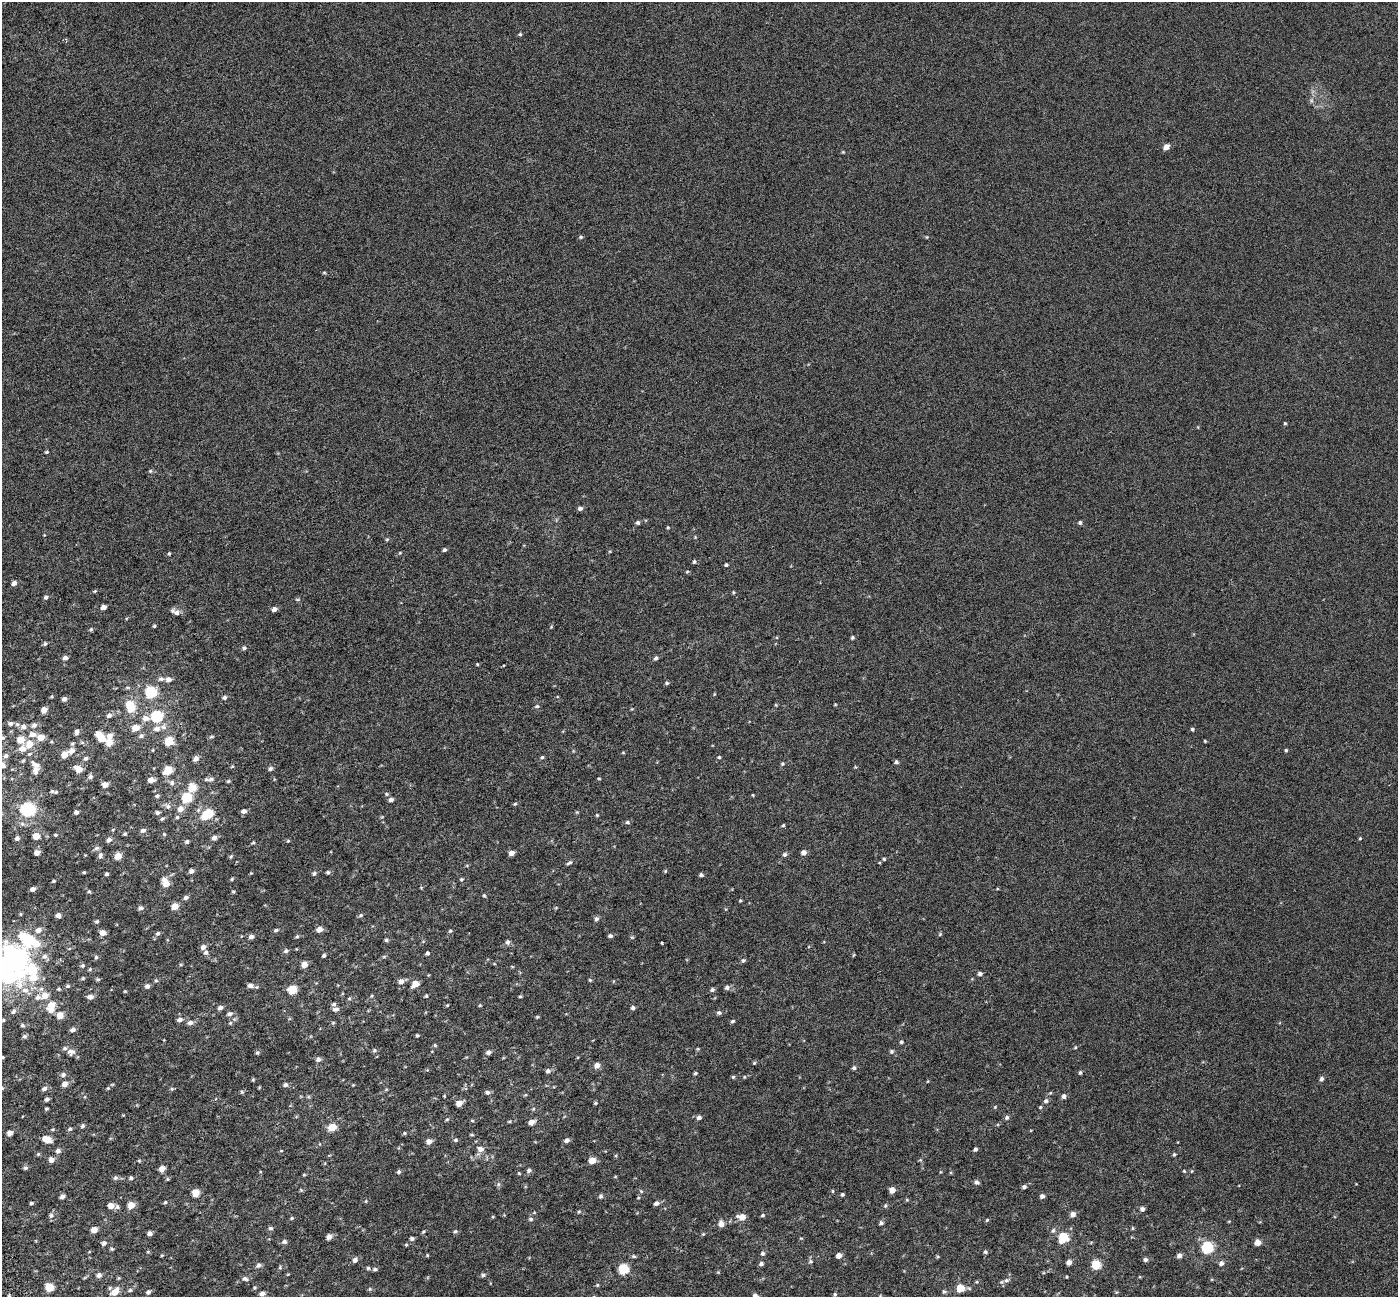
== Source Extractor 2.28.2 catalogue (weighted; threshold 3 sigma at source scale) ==
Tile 7 of 4 x 4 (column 3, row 2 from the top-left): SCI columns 2796-4191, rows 2732-4026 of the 5589 x 5407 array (HDU 1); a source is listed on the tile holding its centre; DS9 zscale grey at full resolution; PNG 1400 x 1299 px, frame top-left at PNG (2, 2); no overlay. Shown black and unused: <1% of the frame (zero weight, under 3 of 6 exposures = <1% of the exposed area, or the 3 px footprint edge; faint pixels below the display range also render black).
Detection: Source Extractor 2.28.2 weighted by HDU 2 'WHT'; one run over the whole footprint, this tile lists its part. Background -4.04e-04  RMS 0.0024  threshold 0.00972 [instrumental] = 3 sigma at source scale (4.09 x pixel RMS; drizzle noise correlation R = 1.36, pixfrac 0.8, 0.0396/0.0396 arcsec/px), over >= 5 px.
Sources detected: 405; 6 inside a brighter object's white glare — not listed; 15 inside a brighter listed object's ellipse — not listed separately; the other 384 listed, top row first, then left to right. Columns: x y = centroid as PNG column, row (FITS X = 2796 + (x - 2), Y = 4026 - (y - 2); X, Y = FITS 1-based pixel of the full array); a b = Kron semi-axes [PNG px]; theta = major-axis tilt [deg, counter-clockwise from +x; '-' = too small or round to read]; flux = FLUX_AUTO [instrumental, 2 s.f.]
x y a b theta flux
520 34 4 4 - 0.28
1166 147 5 4 - 2
843 152 4 4 - 0.17
581 237 5 4 - 0.27
324 272 5 4 - 0.21
1285 423 4 3 - 0.23
46 452 4 3 - 0.23
150 471 5 5 - 0.27
580 508 5 5 - 0.6
1080 522 5 4 - 0.43
638 523 5 4 - 0.44
387 539 6 3 19 0.22
444 550 5 4 - 0.37
169 553 4 4 - 0.21
400 553 4 4 - 0.19
694 562 4 3 - 0.32
726 565 4 4 - 0.31
687 571 5 3 - 0.21
14 583 5 4 - 0.9
95 591 5 3 - 0.21
733 592 5 3 - 0.2
46 597 4 4 - 0.47
297 599 6 4 -18 0.24
103 607 4 4 - 1.1
274 609 6 5 - 0.82
177 613 9 7 2 0.91
154 626 4 3 - 0.26
551 627 4 3 - 0.18
91 629 5 4 - 0.27
852 637 4 4 - 0.32
45 644 5 4 - 0.35
244 648 5 5 - 0.38
65 658 5 4 - 0.66
656 658 5 4 - 0.46
477 664 4 3 - 0.18
161 679 8 5 8 0.58
168 679 6 5 - 1
667 683 5 4 - 0.32
151 692 6 6 - 18
224 697 5 5 - 0.48
64 699 5 4 - 0.74
129 704 5 5 - 3.4
835 704 5 3 - 0.16
537 706 6 5 - 0.35
131 709 6 5 - 4.1
44 710 5 4 - 2
109 715 6 5 - 0.68
157 716 6 6 - 17
145 718 8 6 -5 1.3
10 723 7 6 - 0.75
34 725 6 6 - 0.83
23 727 9 7 4 1
136 728 6 6 - 2.5
157 728 8 7 - 1.1
1192 729 4 4 - 0.33
77 731 7 5 73 0.61
98 733 6 5 - 0.95
32 734 11 8 -8 1.4
109 736 7 5 45 1.1
141 736 7 5 27 0.5
211 736 7 3 9 0.27
41 737 6 5 - 2.3
101 738 5 5 - 4.1
21 739 5 5 - 3.7
169 741 5 5 - 6.5
1205 741 3 3 - 0.18
109 742 6 5 - 3.2
72 743 5 5 - 0.32
29 744 6 5 - 3.3
22 749 12 8 7 1.5
1286 750 4 3 - 0.26
72 751 8 6 32 1.1
623 753 5 3 - 0.18
64 755 5 5 - 2.4
6 756 7 6 - 0.7
542 757 4 4 - 0.29
719 757 4 4 - 0.24
86 758 6 5 - 0.43
196 758 6 5 - 1
23 761 6 4 43 0.27
896 762 5 5 - 0.44
782 764 5 4 - 0.25
232 766 5 4 - 0.21
78 769 7 5 -31 2.7
270 769 6 5 - 0.51
35 770 8 6 81 1.4
168 770 6 5 - 5.8
90 777 6 5 - 0.53
599 778 4 3 - 0.19
211 779 9 5 11 0.62
151 780 6 5 - 1.4
228 781 5 4 - 0.28
172 783 6 6 - 0.53
105 785 5 5 - 1.5
192 788 6 6 - 4
52 791 6 5 - 0.3
753 795 4 2 - 0.16
157 796 5 4 - 0.37
186 798 6 5 - 10
391 800 5 5 - 0.62
515 804 5 4 - 0.28
168 806 8 6 -35 0.62
180 809 7 7 - 1.4
28 810 8 6 -3 33
244 811 6 5 - 0.76
76 812 5 4 - 0.56
157 813 5 5 - 0.43
208 813 6 5 - 6.3
597 815 4 4 - 0.2
177 817 5 5 - 0.28
162 819 6 4 38 0.33
627 822 6 5 - 0.38
783 825 5 4 - 0.25
113 829 5 3 - 0.19
143 830 7 5 13 0.52
125 834 4 4 - 0.29
164 834 5 4 - 0.23
56 835 6 4 0 0.27
36 836 5 5 - 2.8
17 838 6 5 - 0.61
214 838 6 5 - 0.79
1360 838 4 3 - 0.2
109 840 6 5 - 0.76
288 841 5 4 - 0.24
187 842 5 5 - 0.42
253 843 5 3 - 0.23
96 848 8 5 21 0.53
803 852 5 5 - 0.97
37 853 5 5 - 1.1
511 853 5 5 - 1.1
785 854 5 5 - 0.43
100 855 9 6 75 0.56
118 856 5 5 - 3.1
231 856 6 4 58 0.27
884 859 4 4 - 0.23
569 863 9 4 27 0.4
191 871 5 4 - 0.71
665 871 5 4 - 0.21
84 872 4 3 - 0.21
328 872 5 5 - 0.34
314 873 6 5 - 0.39
107 874 4 3 - 0.35
701 875 4 4 - 0.47
232 879 5 4 - 0.23
461 879 5 4 - 0.24
54 881 4 3 - 0.24
166 884 6 6 - 2
33 889 5 4 - 0.7
89 891 5 5 - 0.24
233 891 5 3 - 0.21
484 896 5 4 - 0.24
186 897 7 5 33 0.52
740 900 4 3 - 0.22
175 906 5 5 - 2.6
141 908 6 5 - 0.51
58 915 6 5 - 0.65
361 915 6 5 - 0.31
596 919 6 5 - 0.5
97 921 5 4 - 0.31
319 929 5 5 - 1.6
276 930 6 4 11 0.37
450 931 5 4 - 0.29
102 933 5 5 - 1.8
158 933 6 5 - 0.43
940 934 5 4 - 0.25
297 936 5 5 - 0.28
610 936 5 4 - 0.51
251 937 5 5 - 0.75
28 940 16 10 39 9.5
386 940 5 4 - 0.31
508 942 6 5 - 0.54
662 943 3 3 - 0.29
203 947 6 5 - 0.91
286 951 6 5 - 0.48
206 952 6 6 - 0.59
427 953 4 4 - 0.43
324 955 4 4 - 0.36
96 957 5 5 - 0.34
743 960 5 5 - 0.33
8 964 13 8 -35 23
181 964 5 3 - 0.22
304 964 5 5 - 1.9
83 965 5 5 - 0.38
90 969 5 4 - 0.25
32 970 26 23 -50 10
980 974 5 4 - 0.57
83 978 4 4 - 0.23
98 979 6 4 -20 0.29
156 980 6 4 -2 0.26
590 980 4 4 - 0.26
401 981 6 6 - 1
415 984 5 5 - 2.8
68 986 5 4 - 0.31
147 986 5 5 - 0.72
250 986 8 6 -4 0.81
727 987 6 5 - 0.57
59 989 5 4 - 0.26
292 990 5 5 - 7.3
712 990 5 5 - 0.45
125 991 5 3 - 0.16
44 996 7 6 - 2
371 996 5 3 - 0.19
426 996 4 3 - 0.27
520 996 5 3 - 0.22
90 997 8 5 -6 0.77
349 998 5 4 - 0.24
51 1005 8 6 47 2.8
447 1005 4 4 - 0.18
480 1005 4 4 - 0.2
220 1007 5 5 - 0.73
633 1008 5 5 - 0.51
336 1009 9 5 2 0.62
14 1011 8 6 55 0.55
719 1013 6 5 - 0.44
229 1014 7 5 18 0.66
60 1015 5 5 - 3.2
537 1017 5 3 - 0.22
180 1019 7 5 4 0.68
3 1020 6 5 - 0.32
733 1021 5 4 - 0.34
190 1023 6 6 - 0.85
230 1023 5 5 - 0.27
333 1023 5 5 - 0.24
22 1025 6 5 - 0.37
73 1030 6 4 16 0.65
417 1035 4 4 - 0.25
25 1036 6 5 - 0.42
901 1042 5 4 - 0.31
435 1045 5 4 - 0.23
1075 1047 4 4 - 0.19
374 1050 6 5 - 0.37
892 1051 6 5 - 0.41
71 1052 10 8 -19 1.1
488 1052 6 5 - 0.68
257 1053 6 4 90 0.3
2 1057 4 3 - 0.33
318 1059 6 6 - 0.73
754 1063 4 4 - 0.23
597 1065 6 5 - 1.2
854 1068 5 4 - 0.41
548 1071 6 5 - 0.6
1080 1072 5 4 - 0.31
695 1073 5 4 - 0.26
63 1074 7 6 - 0.55
733 1077 5 5 - 0.28
1321 1079 6 5 - 0.52
253 1080 5 4 - 0.22
65 1084 5 5 - 1.5
285 1085 6 5 - 0.5
108 1088 5 4 - 0.23
44 1089 6 5 - 0.72
172 1089 6 4 -45 0.26
386 1090 6 3 20 0.2
242 1092 5 4 - 0.26
487 1092 6 5 - 0.49
1064 1096 5 5 - 0.66
47 1099 5 4 - 0.46
1046 1101 6 5 - 0.55
459 1103 5 4 - 1.9
595 1103 5 4 - 0.25
995 1107 4 4 - 0.18
1040 1107 5 4 - 0.23
46 1109 4 3 - 0.25
1007 1117 6 5 - 0.46
699 1118 6 5 - 0.58
447 1119 5 4 - 0.23
472 1121 5 3 - 0.23
510 1121 5 4 - 0.24
531 1122 6 5 - 1.4
83 1126 5 5 - 0.42
332 1127 5 5 - 4.3
70 1129 5 4 - 0.33
9 1133 4 4 - 1.3
404 1133 5 4 - 0.27
472 1135 5 3 - 0.22
47 1139 8 5 -29 2.8
456 1140 6 4 -12 0.33
567 1140 5 5 - 0.66
429 1141 5 5 - 1.3
480 1149 7 6 - 1
975 1149 4 4 - 0.48
58 1151 6 5 - 0.74
281 1151 5 3 - 0.18
38 1154 5 4 - 0.26
1174 1154 4 4 - 0.29
51 1160 5 5 - 1.1
592 1160 5 5 - 3
920 1160 6 4 17 0.22
25 1168 6 4 12 0.38
162 1169 5 5 - 1.4
529 1170 7 5 47 0.48
1184 1171 5 3 - 0.2
398 1172 5 4 - 0.4
519 1173 5 4 - 0.18
304 1175 5 3 - 0.17
615 1177 5 3 - 0.17
115 1178 6 5 - 0.46
131 1178 5 5 - 0.41
977 1182 6 5 - 0.52
498 1184 6 4 89 0.36
1024 1187 5 5 - 0.46
301 1190 5 5 - 0.24
892 1190 5 4 - 2
832 1191 4 3 - 0.2
195 1193 5 5 - 4.4
842 1194 4 4 - 0.3
601 1196 6 5 - 0.46
1042 1196 5 4 - 0.72
62 1197 5 4 - 0.68
638 1198 5 3 - 0.16
907 1200 5 3 - 0.21
366 1201 5 3 - 0.18
165 1202 4 4 - 0.26
31 1203 4 3 - 0.3
656 1203 6 5 - 0.69
131 1205 5 5 - 3
111 1206 5 4 - 2
885 1206 6 5 - 0.32
117 1207 7 6 - 0.51
1142 1209 5 5 - 0.67
579 1211 6 4 1 0.27
1073 1214 5 5 - 1.1
51 1215 7 6 - 0.58
763 1215 6 4 18 0.31
742 1217 7 5 -10 2.2
292 1218 4 4 - 0.24
531 1219 6 4 0 0.39
987 1220 5 4 - 0.25
1229 1221 4 3 - 0.16
881 1223 5 5 - 0.47
721 1224 6 5 - 1.3
271 1228 6 5 - 0.4
1133 1228 5 3 - 0.21
94 1230 5 4 - 2
1053 1230 7 5 62 0.45
455 1231 5 4 - 0.29
423 1232 5 3 - 0.23
149 1233 5 4 - 0.75
703 1234 4 4 - 0.21
329 1237 5 5 - 1.1
1063 1237 7 6 - 8.6
412 1238 5 4 - 0.48
284 1242 6 6 - 0.54
1258 1242 5 5 - 2
104 1243 7 6 - 0.5
1207 1248 6 6 - 20
112 1249 5 4 - 0.29
148 1252 5 3 - 0.21
985 1252 5 4 - 0.36
762 1253 5 5 - 0.43
162 1255 5 3 - 0.18
427 1255 4 3 - 0.19
634 1256 6 4 -20 0.31
839 1256 5 4 - 1.2
938 1256 5 3 - 0.22
1179 1256 5 5 - 0.77
355 1260 6 5 - 0.75
1146 1260 5 5 - 0.52
810 1261 6 5 - 0.36
1069 1262 5 4 - 1.3
1221 1263 6 5 - 0.7
761 1264 5 5 - 0.51
258 1265 7 6 - 0.61
1096 1265 5 5 - 7.5
280 1267 5 5 - 0.26
368 1268 5 5 - 0.3
375 1269 6 4 9 0.44
623 1269 6 5 - 13
99 1275 6 6 - 0.74
483 1275 6 5 - 0.42
245 1279 8 6 -16 0.63
1006 1280 7 6 - 0.61
597 1285 5 4 - 0.22
49 1287 5 5 - 5.8
255 1287 5 3 - 0.23
960 1288 5 5 - 4.6
370 1289 5 5 - 0.27
130 1290 5 5 - 0.36
944 1291 5 5 - 0.35
115 1292 9 6 49 2.4
148 1292 5 4 - 0.56
262 1293 6 6 - 0.86
835 1294 5 4 - 0.27
755 1296 5 4 - 1.1
Isophote crosses this tile's border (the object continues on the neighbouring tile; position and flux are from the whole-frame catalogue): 3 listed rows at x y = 8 964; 2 1057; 755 1296